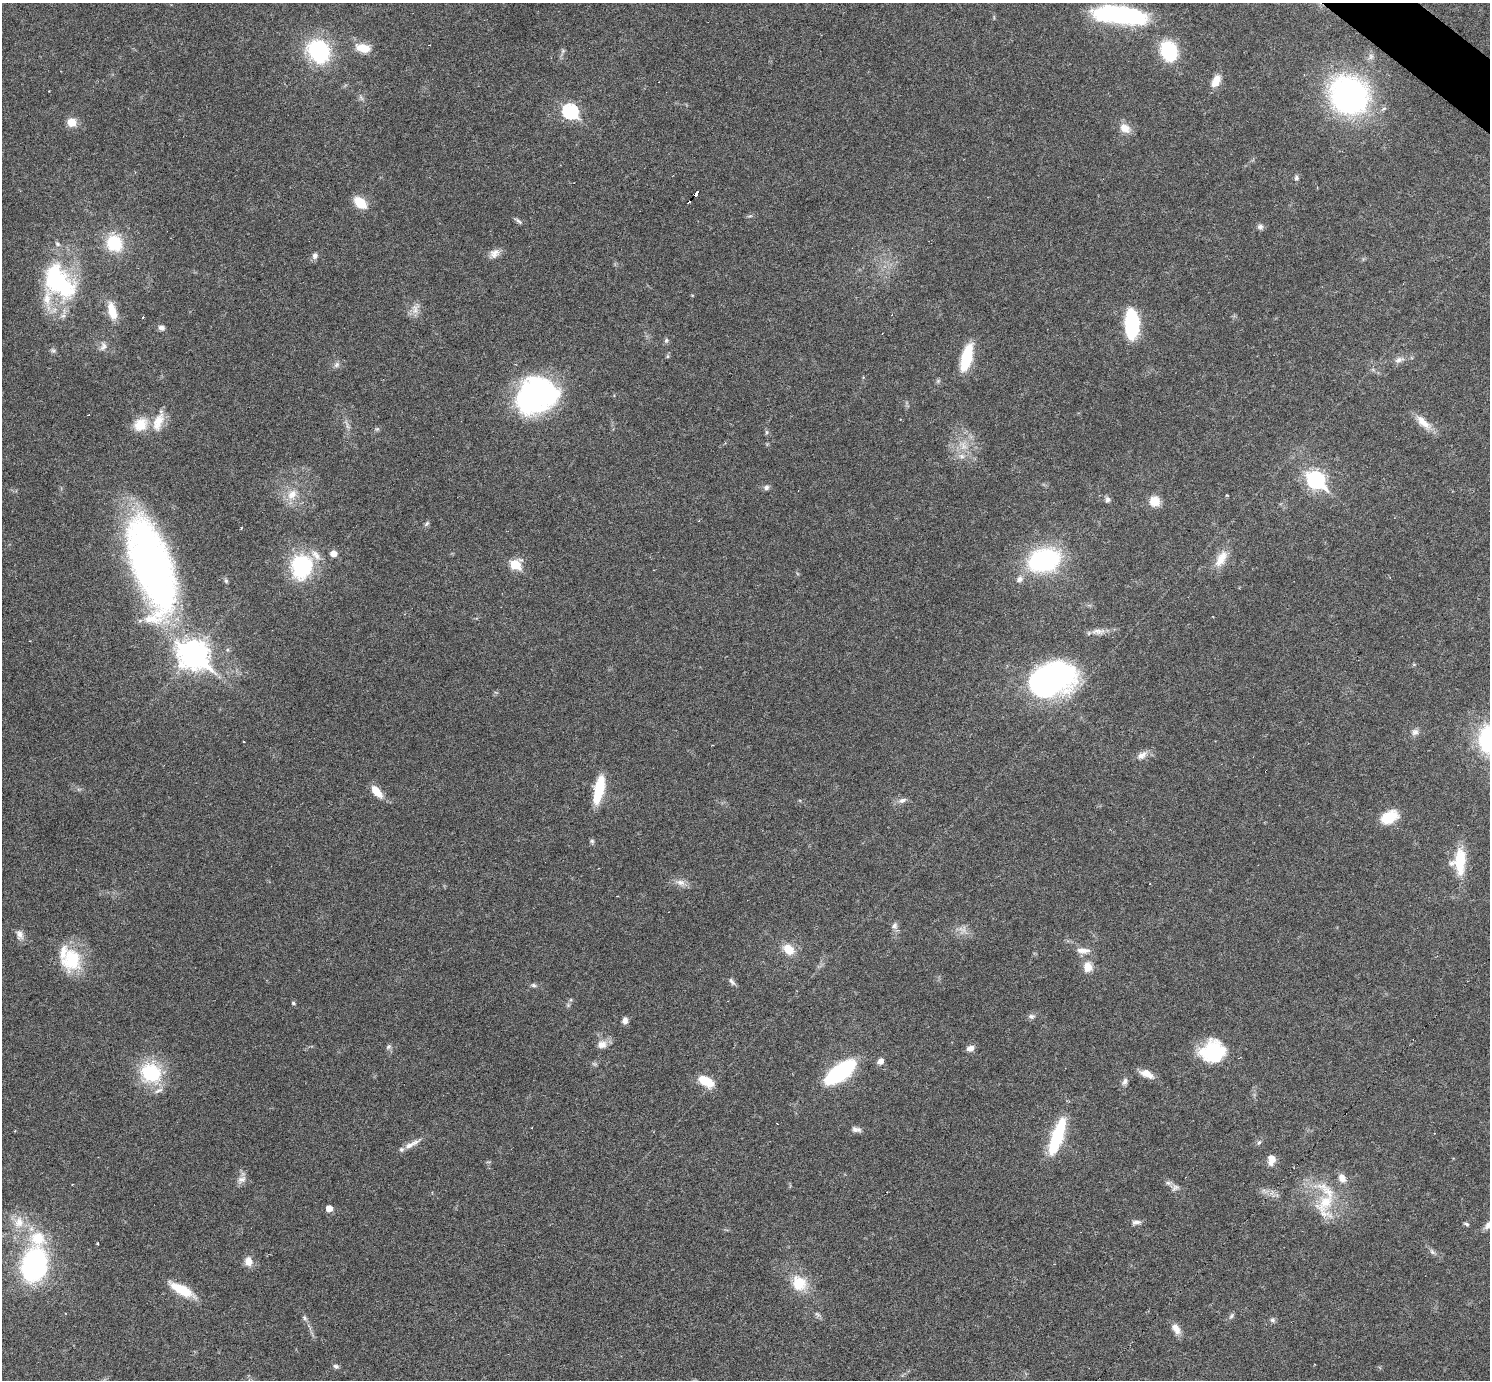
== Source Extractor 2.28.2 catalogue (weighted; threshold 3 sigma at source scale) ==
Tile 10 of 4 x 4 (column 2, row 3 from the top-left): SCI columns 1490-2977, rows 1672-3049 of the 5953 x 5957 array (HDU 1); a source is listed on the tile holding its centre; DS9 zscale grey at full resolution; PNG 1492 x 1382 px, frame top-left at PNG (2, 3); no overlay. Shown black and unused: <1% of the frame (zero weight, under 3 of 6 exposures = <1% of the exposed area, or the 3 px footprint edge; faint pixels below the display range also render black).
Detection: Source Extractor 2.28.2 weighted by HDU 2 'WHT'; one run over the whole footprint, this tile lists its part. Background 0.0199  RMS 0.0021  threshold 0.00846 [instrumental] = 3 sigma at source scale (4.09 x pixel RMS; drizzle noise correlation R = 1.36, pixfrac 0.8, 0.05/0.05 arcsec/px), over >= 5 px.
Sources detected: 131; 1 too faint to see at this stretch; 4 inside a brighter object's white glare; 2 cosmic-ray / hot-pixel residue — not listed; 7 inside a brighter listed object's ellipse — not listed separately; the other 117 listed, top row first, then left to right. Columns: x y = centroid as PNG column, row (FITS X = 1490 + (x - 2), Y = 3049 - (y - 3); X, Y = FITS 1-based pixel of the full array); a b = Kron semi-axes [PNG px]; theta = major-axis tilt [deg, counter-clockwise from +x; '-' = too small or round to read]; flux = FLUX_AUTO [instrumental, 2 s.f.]
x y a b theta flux
1117 15 53 17 -9 28
363 48 19 10 -12 3.2
319 51 23 20 -49 19
1169 51 16 12 -66 14
1216 81 14 8 64 2.6
1349 95 27 25 -43 65
361 97 10 4 -56 0.44
570 111 8 7 - 31
72 122 10 9 - 2.2
1125 128 15 12 -29 2
1296 178 7 6 - 0.47
696 193 5 3 - 4.1
360 203 12 7 -40 5.3
518 221 12 4 -35 0.49
1260 227 8 7 - 0.63
114 243 18 16 -60 8.3
58 244 8 5 -28 0.44
494 253 13 10 43 1.4
315 256 8 7 - 0.71
59 282 46 27 -52 23
415 309 16 7 -84 1.4
112 311 22 10 -75 3.4
143 317 3 2 - 0.21
1132 324 25 11 -90 17
161 328 7 6 - 0.81
666 340 7 5 70 0.4
103 346 13 8 75 1
667 356 6 4 89 0.27
966 357 23 10 76 9
1399 360 14 7 19 1.1
336 365 9 7 46 0.67
938 381 6 5 - 0.32
537 395 37 30 23 47
158 421 31 12 70 3.5
1423 422 26 10 -43 2.7
140 424 15 12 42 4.3
347 425 16 3 -71 0.71
377 429 6 5 - 0.32
767 432 6 4 -90 0.31
964 446 15 10 -82 2.4
1316 480 9 7 -38 59
766 487 8 6 20 0.59
292 494 17 12 52 2.8
1227 495 3 3 - 0.19
1108 499 7 7 - 0.63
1154 501 12 12 - 2.5
427 524 9 5 45 0.42
333 553 6 5 - 1.9
1221 559 26 11 60 3.1
1044 560 27 19 17 28
515 564 6 6 - 9.7
152 565 96 35 -73 110
302 566 26 22 82 16
1019 579 10 7 42 0.91
226 581 7 5 -73 0.37
1098 631 22 7 1 1.6
228 650 6 4 -71 0.28
193 654 12 10 -35 240
1046 681 54 26 20 50
1415 732 10 9 - 0.88
243 742 2 2 - 0.14
1142 755 14 8 35 1.4
599 789 30 10 78 7.2
377 791 14 7 -49 3.1
902 800 10 6 18 0.84
1389 817 19 12 28 5
592 841 7 6 - 0.37
1460 861 31 15 86 7.2
680 882 14 8 -11 1.4
894 926 10 8 64 0.76
20 934 13 9 -69 1.2
788 949 13 10 -43 3.2
1083 950 20 7 -2 1.5
72 959 30 24 -88 9.4
1088 967 11 10 - 2.3
732 981 12 5 -45 0.64
533 985 7 5 -16 0.41
293 1003 5 4 - 0.26
568 1005 5 5 - 0.33
1031 1016 9 7 -1 0.6
625 1020 8 6 83 1
602 1044 13 10 12 1.6
388 1047 8 5 28 0.42
970 1048 10 7 20 0.99
1213 1053 27 24 83 11
880 1061 8 7 - 1
840 1072 29 12 36 25
151 1073 20 18 -29 13
1147 1074 18 8 -25 1.9
706 1081 16 8 -28 5.1
1125 1082 11 7 68 0.73
777 1123 3 2 - 0.11
856 1129 12 7 -10 0.83
1057 1137 39 10 70 14
1259 1142 8 5 61 0.44
409 1145 16 7 31 1.5
1272 1160 14 9 88 1.7
242 1179 12 8 8 1.1
1169 1183 9 6 0 0.64
1325 1202 46 25 83 10
329 1208 5 5 - 2
19 1222 18 15 74 3.6
1136 1222 12 6 6 0.84
1466 1224 7 4 -25 0.32
1488 1225 12 8 42 1.1
97 1243 3 2 - 0.23
1432 1252 9 5 -45 0.56
248 1261 10 9 - 1.9
34 1265 28 20 78 41
799 1283 19 17 -58 5.5
182 1290 32 10 -28 4.9
817 1314 10 4 -33 0.47
1231 1316 10 5 52 0.46
304 1318 8 5 -43 0.44
1273 1320 7 7 - 0.48
1176 1329 15 8 -60 1.6
336 1366 7 6 - 0.47
Overlapping masked pixels (flux is a lower limit): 1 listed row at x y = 696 193
Isophote crosses this tile's border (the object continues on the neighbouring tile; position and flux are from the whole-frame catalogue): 1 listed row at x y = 1488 1225